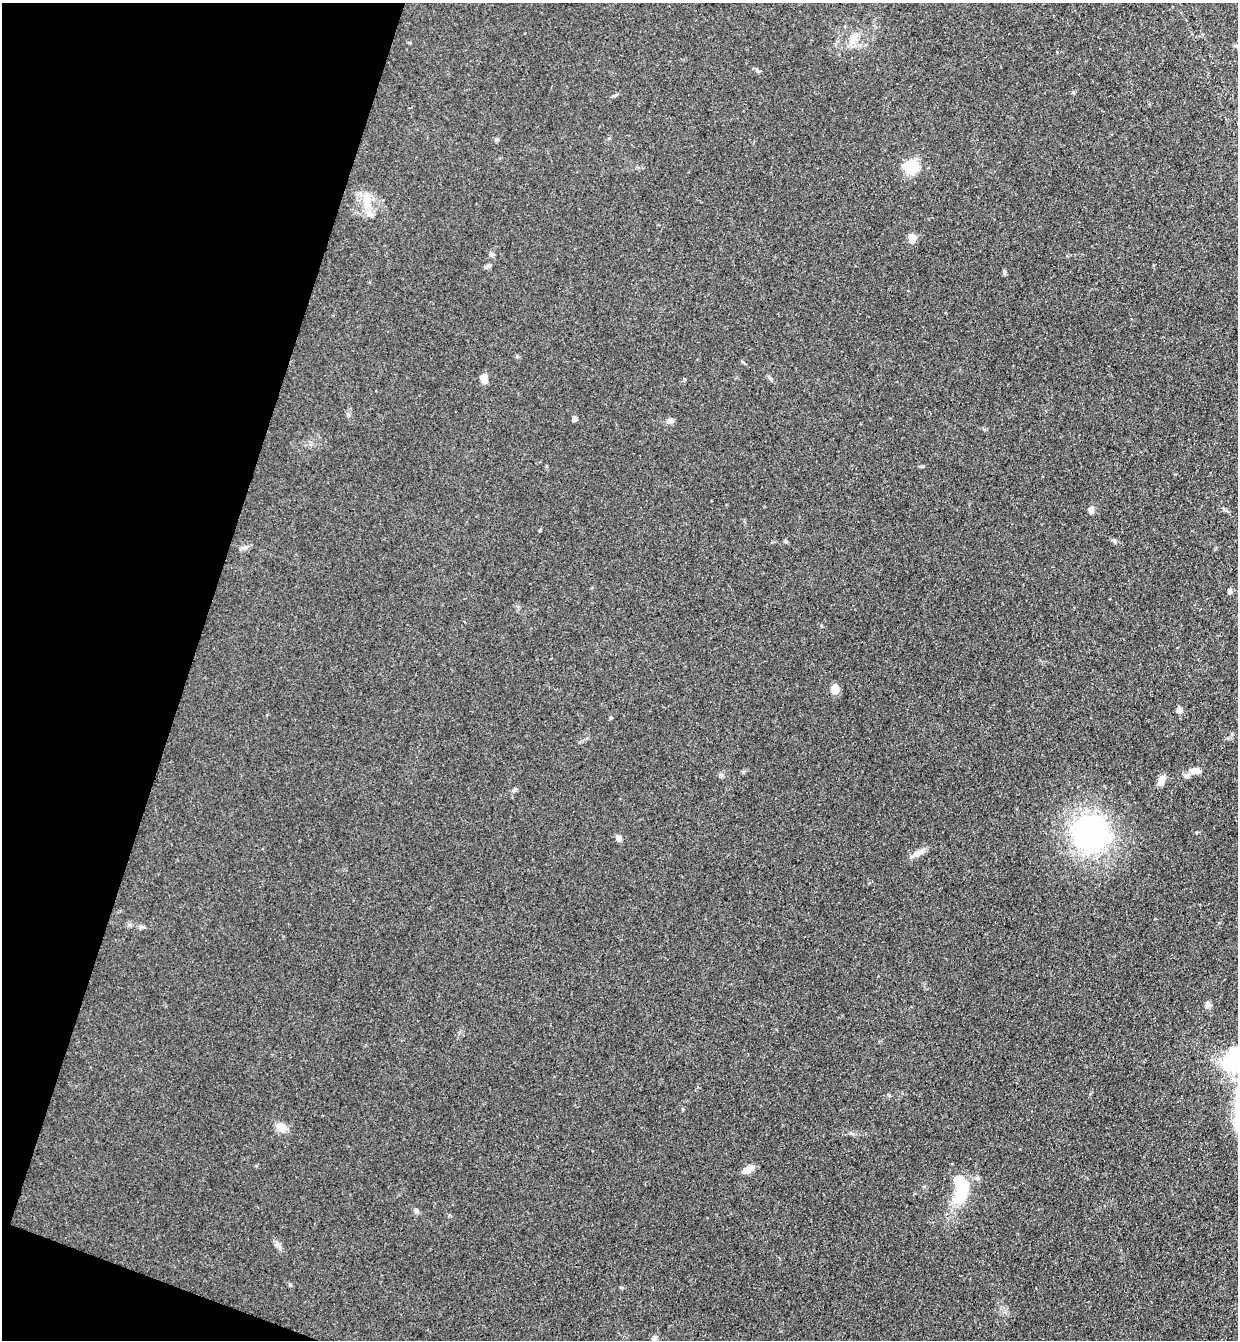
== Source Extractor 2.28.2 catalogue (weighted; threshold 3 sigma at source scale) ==
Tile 9 of 4 x 4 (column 1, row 3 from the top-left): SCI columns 188-1423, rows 1361-2698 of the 5447 x 5397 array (HDU 1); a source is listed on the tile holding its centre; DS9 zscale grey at full resolution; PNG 1240 x 1342 px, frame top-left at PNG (2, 3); no overlay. Shown black and unused: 16% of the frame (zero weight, under 3 of 4 exposures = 5% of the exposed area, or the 3 px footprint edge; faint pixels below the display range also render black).
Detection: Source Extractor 2.28.2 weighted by HDU 2 'WHT'; one run over the whole footprint, this tile lists its part. Background 0.0996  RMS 0.0071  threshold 0.0317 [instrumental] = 3 sigma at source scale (4.5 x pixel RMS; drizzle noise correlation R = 1.50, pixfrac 1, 0.05/0.05 arcsec/px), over >= 5 px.
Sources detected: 36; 1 inside a brighter object's white glare — not listed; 2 inside a brighter listed object's ellipse — not listed separately; the other 33 listed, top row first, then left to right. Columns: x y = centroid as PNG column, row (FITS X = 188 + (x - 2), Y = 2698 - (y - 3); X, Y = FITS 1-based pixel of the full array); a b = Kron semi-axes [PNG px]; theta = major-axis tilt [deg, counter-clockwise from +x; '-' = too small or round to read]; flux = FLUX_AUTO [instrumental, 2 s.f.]
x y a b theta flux
853 39 18 9 56 7.7
758 71 6 4 -19 1.2
615 95 7 4 36 1.1
911 167 10 9 - 33
367 200 24 12 -87 13
912 238 10 7 -90 6.5
491 254 7 5 -1 1.4
488 266 9 5 27 1.7
1004 272 6 4 -89 1.1
484 378 10 8 -86 5.1
574 419 4 4 - 3.6
670 420 9 7 16 2.7
1091 510 9 5 80 3.8
1114 540 7 5 -45 1.5
785 541 5 4 - 1.1
1230 591 7 5 72 1.6
835 689 9 8 - 7.1
1179 710 8 6 76 3
1194 770 12 9 -13 4.4
1161 780 13 7 69 5.4
514 790 9 4 54 1.4
1090 833 48 46 -47 120
618 838 7 6 - 3.1
918 853 18 7 23 4.8
1208 1004 8 7 - 2.4
1234 1060 32 25 44 57
682 1109 4 4 - 0.77
281 1127 11 9 -22 7.2
748 1169 12 6 27 6.9
977 1178 6 4 -72 1.2
961 1192 29 13 78 35
290 1284 6 4 -2 0.86
654 1338 6 6 - 2.1
Isophote crosses this tile's border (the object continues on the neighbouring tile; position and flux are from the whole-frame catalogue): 1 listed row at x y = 1234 1060
Unlisted compact peaks at least as high as the median listed source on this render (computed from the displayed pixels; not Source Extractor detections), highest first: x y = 277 1244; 517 356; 611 718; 417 1211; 1073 92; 743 772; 497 139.